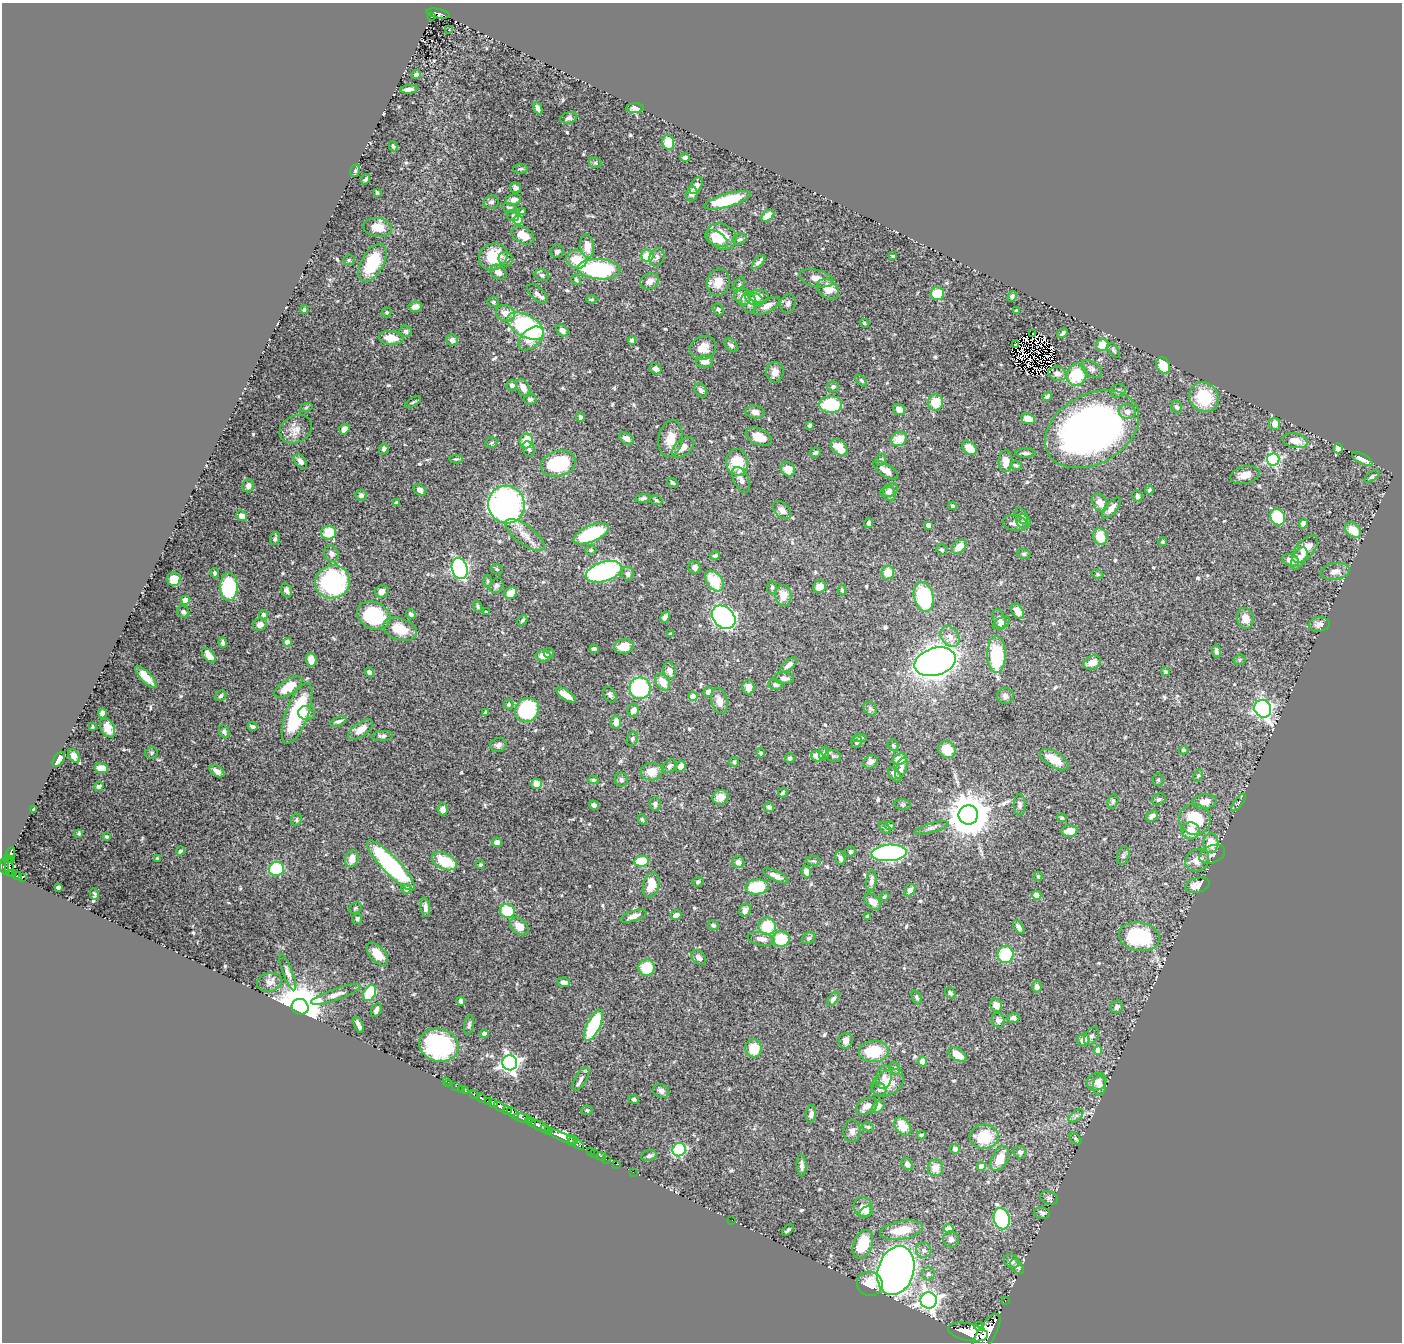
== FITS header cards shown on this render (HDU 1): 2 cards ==
NAXIS1  =                 1400
NAXIS2  =                 1340

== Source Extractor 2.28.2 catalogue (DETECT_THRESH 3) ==
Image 1400 x 1340 px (HDU 1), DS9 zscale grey, 1 PNG px = 1 image px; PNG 1404 x 1344 px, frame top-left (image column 1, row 1340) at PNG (2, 3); each listed source drawn as its Kron ellipse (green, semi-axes under 4 px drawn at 4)
Background 0.958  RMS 0.015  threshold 0.0461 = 3 sigma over >= 5 px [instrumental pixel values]
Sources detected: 591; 6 with non-positive FLUX_AUTO (blend fragments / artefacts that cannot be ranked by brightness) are neither listed nor drawn; of the other 585, the 500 brightest by FLUX_AUTO listed and drawn (85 fainter detections omitted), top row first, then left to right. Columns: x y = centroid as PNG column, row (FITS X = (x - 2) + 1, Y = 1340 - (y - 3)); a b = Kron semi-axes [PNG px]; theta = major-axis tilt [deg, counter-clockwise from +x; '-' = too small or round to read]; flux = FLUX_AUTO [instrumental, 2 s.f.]
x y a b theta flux
438 14 12 4 -11 240
432 17 3 3 - 24
449 30 3 2 - 3.4
416 74 4 3 - 2.2
409 89 8 4 6 5.6
538 108 6 4 -65 4.2
635 108 9 5 3 4.1
569 118 9 5 17 2.8
668 142 7 5 -77 25
393 146 5 3 - 1.6
685 157 5 4 - 3.6
595 163 6 5 - 1.6
520 169 7 4 3 1.7
355 171 6 5 - 2.1
366 179 5 4 - 2
696 185 9 5 58 5.7
516 188 6 4 -32 3
377 193 4 3 - 1.7
692 194 7 5 80 4.8
513 199 8 5 12 6.5
727 200 24 6 16 50
491 202 8 6 17 2.9
509 208 7 4 -16 2
522 212 4 3 - 2.2
513 216 6 5 - 1.6
768 216 7 5 36 10
518 220 4 4 - 24
378 227 14 9 -7 12
523 235 12 8 -29 16
722 236 15 12 -31 26
716 239 12 7 -27 12
740 239 7 5 25 2.3
587 246 11 7 -82 14
557 251 7 6 - 2.8
647 256 6 6 - 25
893 256 3 3 - 1.6
493 257 15 13 32 31
657 257 9 7 74 3.7
506 259 7 6 - 3.2
577 259 10 9 - 23
349 260 6 5 - 1.6
758 262 9 3 47 3.7
372 263 21 11 60 47
599 269 21 10 -5 120
498 272 9 6 -35 6.8
542 275 7 5 -20 2.5
816 278 17 8 -13 9.4
576 280 6 4 -57 1.6
650 281 10 8 24 6.6
718 282 14 11 76 14
739 285 8 4 64 2.2
828 289 12 9 -38 14
537 294 12 6 -44 3.9
937 294 6 6 - 27
742 296 9 7 -53 10
759 296 10 6 -5 4.9
1012 296 5 4 - 3
592 299 6 4 0 1.6
754 299 9 6 -24 6.8
493 302 6 5 - 1.9
749 303 10 7 -72 6.6
788 304 9 7 72 4.2
767 306 14 6 27 8
415 307 7 5 7 6.7
718 309 6 5 - 2.1
304 310 4 4 - 2.1
1016 310 4 3 - 1.5
387 312 5 5 - 1.6
505 313 9 8 - 8.2
864 323 5 4 - 1.7
526 326 20 11 -30 120
562 330 7 5 -40 4.6
406 331 6 5 - 3.1
1063 333 6 3 44 2.1
1032 334 2 2 - 60
391 338 12 7 -6 16
531 338 15 9 42 14
452 340 6 5 - 3.5
632 340 4 4 - 2.5
1015 344 2 2 - 2
731 345 7 5 -46 3.6
1102 345 6 6 - 24
703 348 13 11 30 13
1114 350 8 5 -54 2.1
705 362 8 6 12 7.5
1163 365 9 6 -63 22
656 369 6 5 - 4.1
1092 369 12 7 -35 4.2
775 372 10 8 -89 7
1058 374 9 7 -11 5.9
1077 375 11 9 72 42
861 381 7 4 -45 1.8
512 385 5 5 - 3.8
833 387 6 5 - 2.7
523 388 10 6 -59 8.5
701 390 8 5 -55 3
1118 391 8 6 24 3.4
1047 396 5 3 - 2.5
1204 397 15 14 - 43
530 399 6 5 - 2.5
413 402 9 4 32 1.7
936 402 8 7 - 25
831 405 11 8 -1 51
1177 407 6 5 - 2.5
306 408 6 4 20 1.5
899 409 6 5 - 6.7
755 412 9 6 -10 4.9
1127 412 8 7 - 5.8
580 417 5 4 - 2.1
1028 419 7 5 -17 12
1275 424 6 5 - 8.9
810 425 4 3 - 1.9
296 429 17 13 29 12
344 429 5 4 - 6.5
1092 429 50 34 29 570
759 437 14 8 -23 16
626 439 8 5 -32 5.3
670 439 18 12 80 17
899 439 8 6 33 17
526 441 7 6 - 24
1295 441 13 7 -10 12
491 443 6 5 - 1.7
683 447 13 8 40 7.6
839 447 10 6 -44 19
969 448 8 5 -42 16
1338 448 5 4 - 6.3
384 449 6 4 74 2.4
529 449 8 5 -67 2.5
815 453 6 5 - 2.1
1026 453 10 4 0 2.7
456 459 6 4 1 1.6
1362 459 11 5 -29 10
881 460 6 5 - 1.9
1273 460 6 6 - 150
300 461 8 5 -51 4.8
1006 461 11 7 88 9.6
737 462 13 10 -81 31
558 464 18 12 16 61
1016 465 6 4 -18 1.8
788 469 8 6 -48 14
886 470 14 6 -32 6.7
1245 475 15 8 13 9.9
1372 476 9 4 35 1.7
741 480 14 7 -63 6.2
672 483 6 3 -42 1.5
248 486 6 5 - 4.3
420 490 6 5 - 5.7
889 490 9 6 27 3.7
1149 490 4 3 - 1.8
889 494 7 6 - 3.8
361 495 5 5 - 3
1137 496 6 5 - 3.5
643 498 7 4 9 2.4
656 500 6 4 -20 1.9
397 502 3 3 - 2.1
1100 502 9 7 -56 10
506 505 19 18 - 320
953 506 4 4 - 1.7
1111 508 13 5 50 7.9
782 510 11 7 -44 7.8
242 516 6 5 - 7
1021 516 9 5 -56 3.6
1278 517 9 7 -60 53
1023 521 7 6 - 2.7
869 523 5 4 - 2.4
1015 523 12 7 -11 6.3
1303 524 5 4 - 4.5
928 525 4 4 - 4.8
1353 530 9 6 -40 18
329 533 7 7 - 27
591 534 19 8 23 70
525 535 23 9 -37 13
1100 537 8 7 - 20
275 539 6 5 - 1.8
1163 542 4 4 - 1.6
959 547 8 5 41 13
1305 549 16 8 49 18
591 550 5 4 - 1.6
942 550 6 5 - 1.8
331 554 8 7 - 4.8
1024 554 7 5 -15 1.9
715 555 5 4 - 2.1
1299 558 12 7 62 7.1
1291 560 8 6 -19 8
695 567 6 6 - 3.7
460 569 11 7 -75 230
497 569 6 5 - 1.6
1335 571 14 8 9 7.8
604 572 18 10 17 180
214 573 5 4 - 1.8
888 573 6 6 - 21
628 574 7 6 - 2.7
1098 574 6 4 -23 1.5
174 579 7 6 - 15
488 581 6 4 -89 1.6
714 581 11 7 -55 33
333 582 17 16 - 130
496 586 8 6 54 2.9
229 587 14 8 90 89
772 587 6 5 - 2.1
819 587 7 6 - 9.8
287 590 7 5 -70 3.6
842 590 5 4 - 1.7
382 591 7 6 - 6.5
511 593 6 5 - 17
783 596 10 8 -87 12
924 597 15 9 -77 100
185 600 4 4 - 17
478 607 6 4 -68 1.9
1017 611 8 5 -55 8.7
183 612 6 5 - 2.8
487 612 4 3 - 1.5
411 614 5 4 - 2.3
263 615 4 4 - 4.3
374 615 17 13 -25 88
665 617 6 4 63 4.5
724 617 13 10 -44 370
1245 618 10 8 -78 11
999 619 10 6 -71 4.9
522 620 5 4 - 2
1001 623 9 5 33 3.9
260 624 7 6 - 5.8
1319 624 10 7 8 5.8
400 629 17 11 -19 24
671 634 4 3 - 2.9
950 637 11 8 -55 8.3
287 642 4 4 - 11
223 643 5 4 - 2.3
624 646 9 7 10 14
594 649 5 4 - 4.4
1216 651 7 4 -80 3.6
549 653 5 5 - 1.7
209 655 9 5 -48 11
996 655 18 9 -89 67
543 656 7 6 - 10
311 660 7 5 -86 8.1
1240 660 6 5 - 1.7
935 662 21 13 16 860
1092 662 9 6 25 10
789 665 10 5 41 4.7
670 671 8 6 -76 6.8
1165 671 4 4 - 1.9
370 672 5 4 - 2.9
146 677 14 5 -46 13
784 678 9 6 -7 4.5
663 682 9 6 -57 16
776 685 7 5 -11 2.4
288 687 16 7 33 22
748 687 7 6 - 8.2
640 688 10 10 - 86
708 692 5 4 - 5.7
566 695 11 5 -35 10
610 695 8 5 -60 3
221 696 6 5 - 2.2
1005 696 8 8 - 4
693 697 4 4 - 19
719 701 13 8 -75 9.5
509 704 5 4 - 1.9
870 709 7 6 - 2.5
1263 709 9 8 - 240
527 710 13 11 45 83
633 710 6 5 - 6.1
102 713 5 4 - 4.8
297 713 32 11 70 86
307 713 8 7 - 5.6
486 713 4 3 - 1.9
338 721 8 4 20 2.6
616 722 6 5 - 7.6
252 726 5 4 - 2.9
92 727 3 3 - 1.5
108 728 10 6 -64 11
360 730 14 7 37 12
224 732 7 5 -63 2.5
382 736 11 5 4 3.2
860 738 7 4 0 1.8
632 739 7 5 71 2
857 742 6 5 - 2.6
498 745 8 7 - 4.1
893 745 6 5 - 2
947 750 9 8 - 21
1183 750 5 3 - 1.5
151 753 6 5 - 1.8
761 753 4 4 - 2.3
824 753 7 5 75 1.5
74 756 8 5 -55 12
817 756 6 5 - 10
833 756 8 6 -19 2.1
790 758 5 5 - 2.4
59 759 8 5 57 9.7
900 759 7 5 16 13
1054 759 16 7 -32 19
734 762 5 4 - 2.1
870 762 8 6 33 4.8
670 766 8 5 46 2.8
681 766 6 5 - 5.4
101 768 7 5 -11 17
901 768 11 5 71 4.2
217 771 8 5 -35 5
652 772 11 9 5 15
894 774 9 5 -52 4.8
1198 776 6 4 65 1.5
593 780 5 3 - 1.7
621 780 7 6 - 2.4
1158 780 6 5 - 1.8
537 784 5 5 - 12
99 786 5 4 - 4.2
783 793 5 3 - 1.5
721 797 8 7 - 9.9
1159 799 7 5 29 2
1113 801 7 5 74 2.3
1204 802 12 7 8 8.9
1238 802 10 3 54 1.9
655 804 7 5 -84 2.9
594 805 5 4 - 3.3
903 805 8 5 -6 2.1
1020 805 10 6 89 3.1
769 807 5 4 - 2.9
443 809 6 5 - 5.8
33 810 4 3 - 2.2
968 815 9 9 - 3500
1152 816 6 5 - 5.2
1062 818 5 3 - 1.6
1195 819 16 15 - 47
296 820 6 5 - 2.1
642 820 5 3 - 1.6
890 826 5 4 - 1.7
885 828 7 4 -49 1.9
932 828 17 4 16 4
1070 831 8 5 5 11
1191 831 9 8 - 14
79 833 4 3 - 1.5
107 837 4 3 - 1.5
497 842 5 4 - 4.1
1211 843 10 7 87 17
180 851 5 4 - 2
850 852 5 5 - 1.6
11 853 6 4 70 130
889 853 17 8 4 260
1212 854 14 8 24 5.6
1123 856 9 6 72 2.7
157 858 4 3 - 1.7
840 858 7 5 -72 3.6
7 859 4 3 - 57
352 859 9 6 72 9.4
12 860 4 2 - 28
1197 860 12 10 36 9.2
444 861 13 8 -25 36
641 861 7 5 10 35
814 861 7 5 -10 2.1
738 862 6 5 - 5.2
391 865 33 8 -46 160
480 865 4 4 - 1.7
4 867 7 4 -87 550
9 867 10 3 -86 370
276 869 7 7 - 46
806 871 6 4 -72 5.9
12 874 3 2 - 34
18 876 4 3 - 190
776 876 14 5 -26 5.9
1038 876 5 3 - 1.6
22 877 4 3 - 140
871 881 10 5 81 4.3
698 882 6 4 21 1.9
651 885 13 7 72 17
1197 885 12 7 17 9.7
58 887 4 3 - 2.1
757 887 11 7 6 47
406 889 5 5 - 6.9
910 890 7 5 58 5.5
94 894 6 3 -80 1.7
1037 895 4 4 - 16
884 897 4 4 - 1.5
873 902 10 6 -45 8.8
425 907 9 5 -85 5.4
355 908 7 5 25 1.9
745 910 7 5 65 4.9
507 911 8 6 -29 36
676 915 5 4 - 6.9
633 916 14 5 18 6.7
868 917 4 3 - 3.5
357 919 5 5 - 2.6
713 925 5 4 - 2
519 926 10 7 -43 9.7
767 926 9 8 - 36
1019 927 8 4 -53 3.7
1139 937 20 14 -10 83
809 938 7 5 32 2
761 939 14 6 -10 6.6
781 939 8 7 - 43
377 954 14 7 -49 18
1006 954 8 8 - 49
699 958 8 6 -47 4.3
646 968 8 8 - 27
288 972 19 5 -69 4.8
269 982 13 9 13 6.2
564 982 6 4 -9 4.9
1037 987 6 5 - 4.6
370 993 8 6 61 56
950 993 6 4 -52 2.1
336 995 26 6 19 8.7
917 998 7 4 -68 2.3
833 999 8 4 53 3.7
461 1001 4 4 - 4.1
996 1005 6 6 - 9.6
300 1007 8 7 - 5200
1117 1007 7 5 55 4.2
376 1010 7 4 61 3.4
1013 1018 6 5 - 4.9
998 1020 7 6 - 3.2
358 1025 8 3 -66 4.1
469 1025 10 4 82 2.4
593 1025 17 6 64 74
484 1034 4 4 - 3
1091 1036 10 6 56 3.2
1083 1040 6 6 - 9.4
846 1041 8 7 - 4.8
439 1045 20 16 -16 130
754 1048 9 8 - 28
1098 1050 4 4 - 12
874 1051 15 10 2 38
957 1055 10 6 -32 10
922 1061 5 4 - 12
510 1063 7 7 - 430
895 1068 7 5 -71 2.1
884 1077 12 7 79 5
581 1079 13 6 60 4.5
446 1081 2 2 - 9.1
1097 1082 10 8 28 7.1
449 1083 2 2 - 4.9
888 1083 18 12 31 17
456 1086 2 2 - 12
1100 1086 10 6 87 6.1
461 1089 2 2 - 12
879 1089 7 6 - 2.6
465 1091 3 3 - 54
661 1091 8 6 -26 3.9
474 1095 4 3 - 170
481 1098 5 3 - 180
634 1099 5 4 - 2
488 1102 4 3 - 450
493 1103 5 4 - 860
499 1106 6 3 -46 390
867 1106 11 7 28 7.2
878 1107 7 5 46 5.8
507 1110 4 3 - 140
587 1110 6 4 -1 1.6
513 1113 7 4 -45 570
811 1114 9 5 82 4.7
1076 1116 9 4 38 3
523 1118 10 4 -13 520
530 1122 6 2 -35 300
539 1126 12 3 -23 620
903 1126 10 7 -50 17
868 1127 6 4 -14 1.7
545 1129 3 3 - 140
549 1131 3 3 - 130
852 1131 11 8 86 5.1
921 1135 4 3 - 2
563 1137 16 3 -22 1500
984 1137 14 12 3 36
1075 1138 7 4 -45 1.5
571 1142 4 3 - 570
576 1142 10 4 -40 1200
955 1149 5 5 - 6.3
679 1150 7 6 - 95
590 1151 2 2 - 14
1020 1152 6 6 - 3.2
594 1153 2 2 - 13
601 1156 5 3 - 19
649 1156 8 5 15 2.8
1000 1158 13 8 62 15
606 1159 2 2 - 8.7
616 1164 2 2 - 14
907 1164 6 5 - 3.2
802 1165 11 5 -87 4.5
981 1167 4 4 - 15
935 1168 8 8 - 12
633 1172 2 2 - 13
1049 1198 9 6 -20 2.8
863 1207 10 9 - 10
866 1212 7 5 27 2.2
1042 1213 8 5 -14 3.2
1002 1219 11 8 -76 100
732 1220 2 2 - 8.7
948 1229 5 5 - 13
788 1230 7 3 43 2
902 1230 22 9 9 25
951 1239 8 8 - 4.8
863 1244 15 9 68 27
924 1250 7 7 - 3.8
1012 1261 8 6 -33 3.8
1017 1266 8 5 -51 4
896 1270 25 18 72 1000
928 1274 6 6 - 2.9
870 1284 13 12 - 18
929 1300 8 8 - 510
1005 1301 3 2 - 20
979 1326 5 4 - 420
968 1332 20 8 -11 4500
986 1334 23 8 58 5400
At the frame edge (FLAGS 8, measured only in part): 1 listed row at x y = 4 867
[85 fainter detections neither listed nor drawn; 6 non-positive-flux detections neither listed nor drawn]